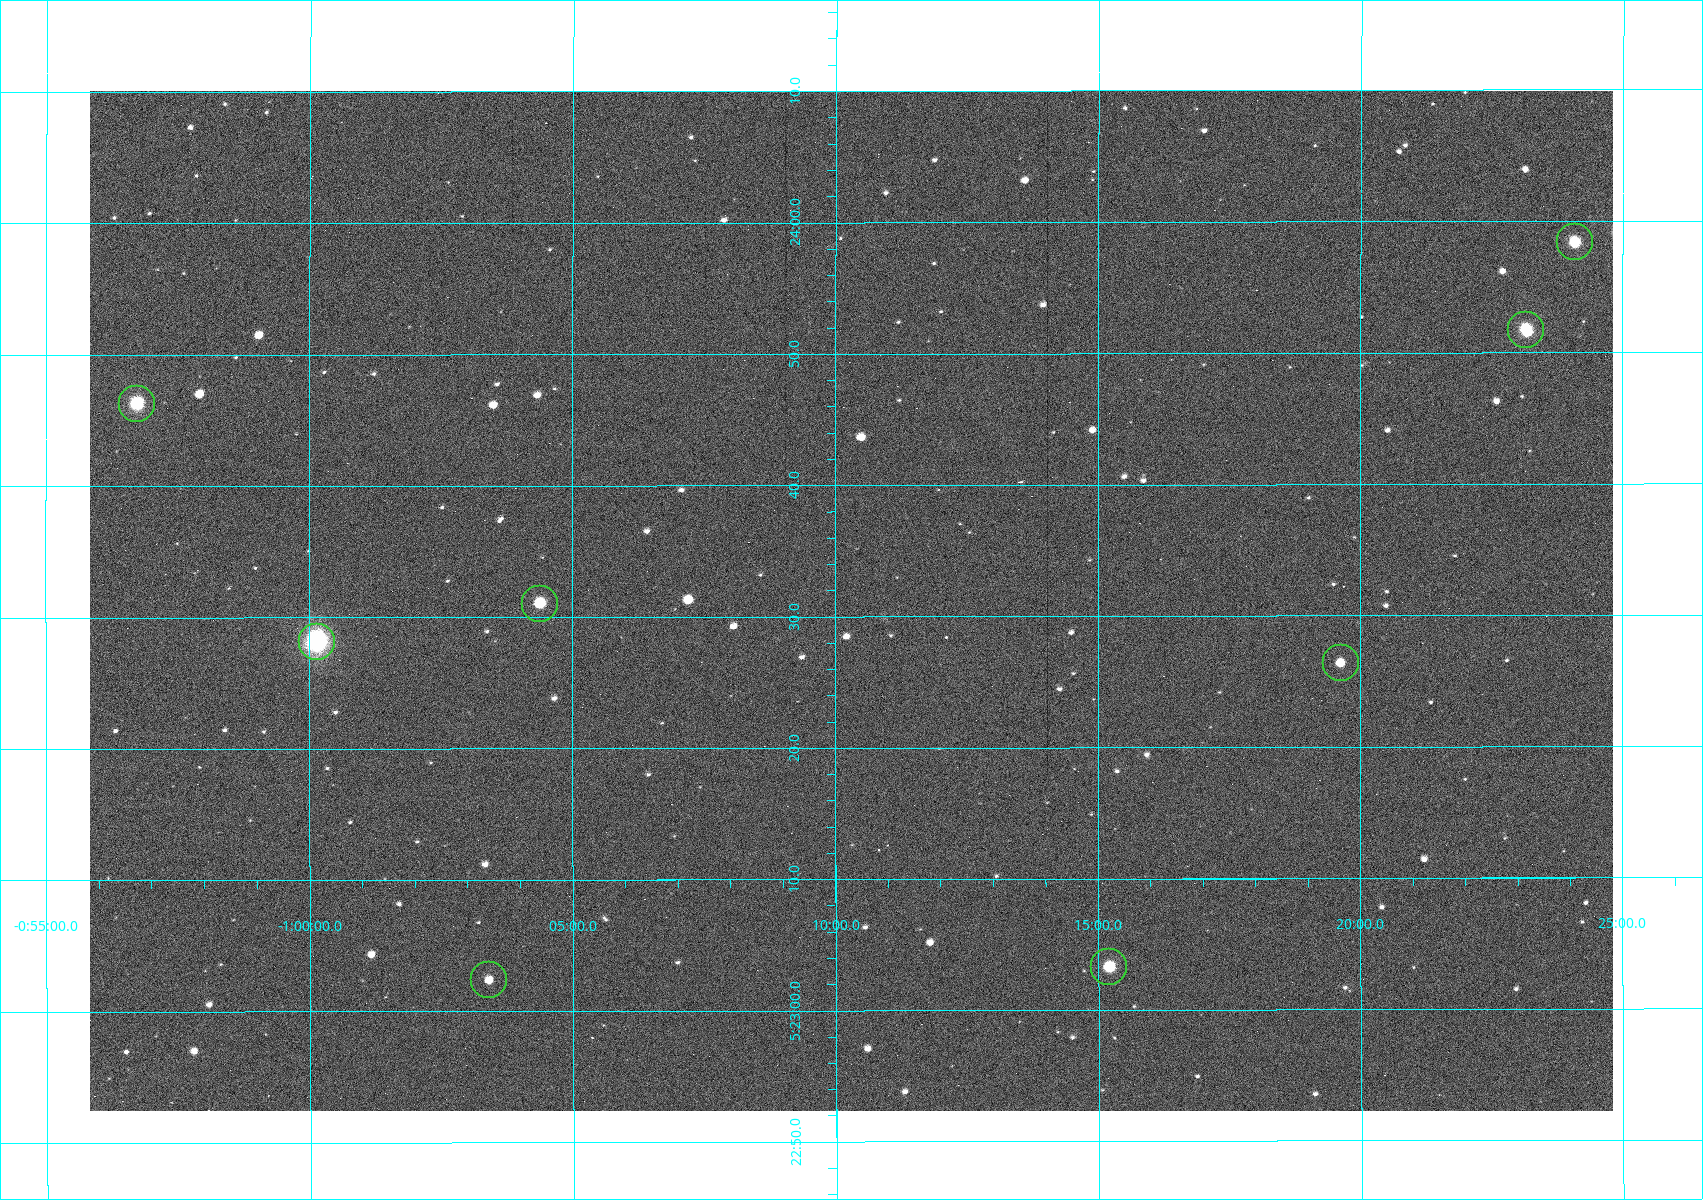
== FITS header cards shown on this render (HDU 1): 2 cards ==
NAXIS1  =                 1523
NAXIS2  =                 1020

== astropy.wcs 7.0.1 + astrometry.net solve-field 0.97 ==
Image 1523 x 1020 px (HDU 1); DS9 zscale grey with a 90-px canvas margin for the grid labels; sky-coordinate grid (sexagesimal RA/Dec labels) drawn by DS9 from the SOLVED WCS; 8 Tycho-2 reference stars matched to detected sources circled (green)
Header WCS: RA---TAN/DEC--TAN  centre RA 05:23:31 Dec -01:10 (80.88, -1.17 deg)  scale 1.14 arcsec/px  FOV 29.0' x 19.4'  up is +90 deg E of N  parity flipped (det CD > 0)
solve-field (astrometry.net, Tycho-2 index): VERIFIED the header's WCS against the Tycho-2 star catalogue (8 matches, 0 conflicts) and refined it, rather than solving blind
Solved WCS: RA---TAN-SIP/DEC--TAN-SIP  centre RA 05:23:31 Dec -01:10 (80.88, -1.17 deg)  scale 1.14 arcsec/px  FOV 29.0' x 19.4'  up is +90 deg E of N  parity flipped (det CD > 0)
The solver's refit moves the header's centre by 1.1 arcsec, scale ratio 1.001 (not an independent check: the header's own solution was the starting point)
Tycho-2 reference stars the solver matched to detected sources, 8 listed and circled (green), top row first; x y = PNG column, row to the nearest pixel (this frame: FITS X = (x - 90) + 1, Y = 1020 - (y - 92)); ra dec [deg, ICRS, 3 dp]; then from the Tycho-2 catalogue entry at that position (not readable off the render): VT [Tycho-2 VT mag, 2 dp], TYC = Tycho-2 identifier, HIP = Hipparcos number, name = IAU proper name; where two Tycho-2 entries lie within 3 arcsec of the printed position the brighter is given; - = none
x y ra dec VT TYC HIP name
1575 243 80.993 -1.402 10.12 4753-1097-1 - -
1526 331 80.966 -1.386 10.33 4753-1182-1 - -
137 405 80.943 -0.946 8.91 4753-387-1 - -
540 605 80.879 -1.073 10.48 4753-1534-1 - -
317 643 80.867 -1.002 7.84 4753-1205-1 25199 -
1341 664 80.860 -1.327 11.24 4753-1591-1 - -
1109 968 80.764 -1.254 10.69 4753-1358-1 - -
489 981 80.760 -1.057 11.82 4753-1463-1 - -